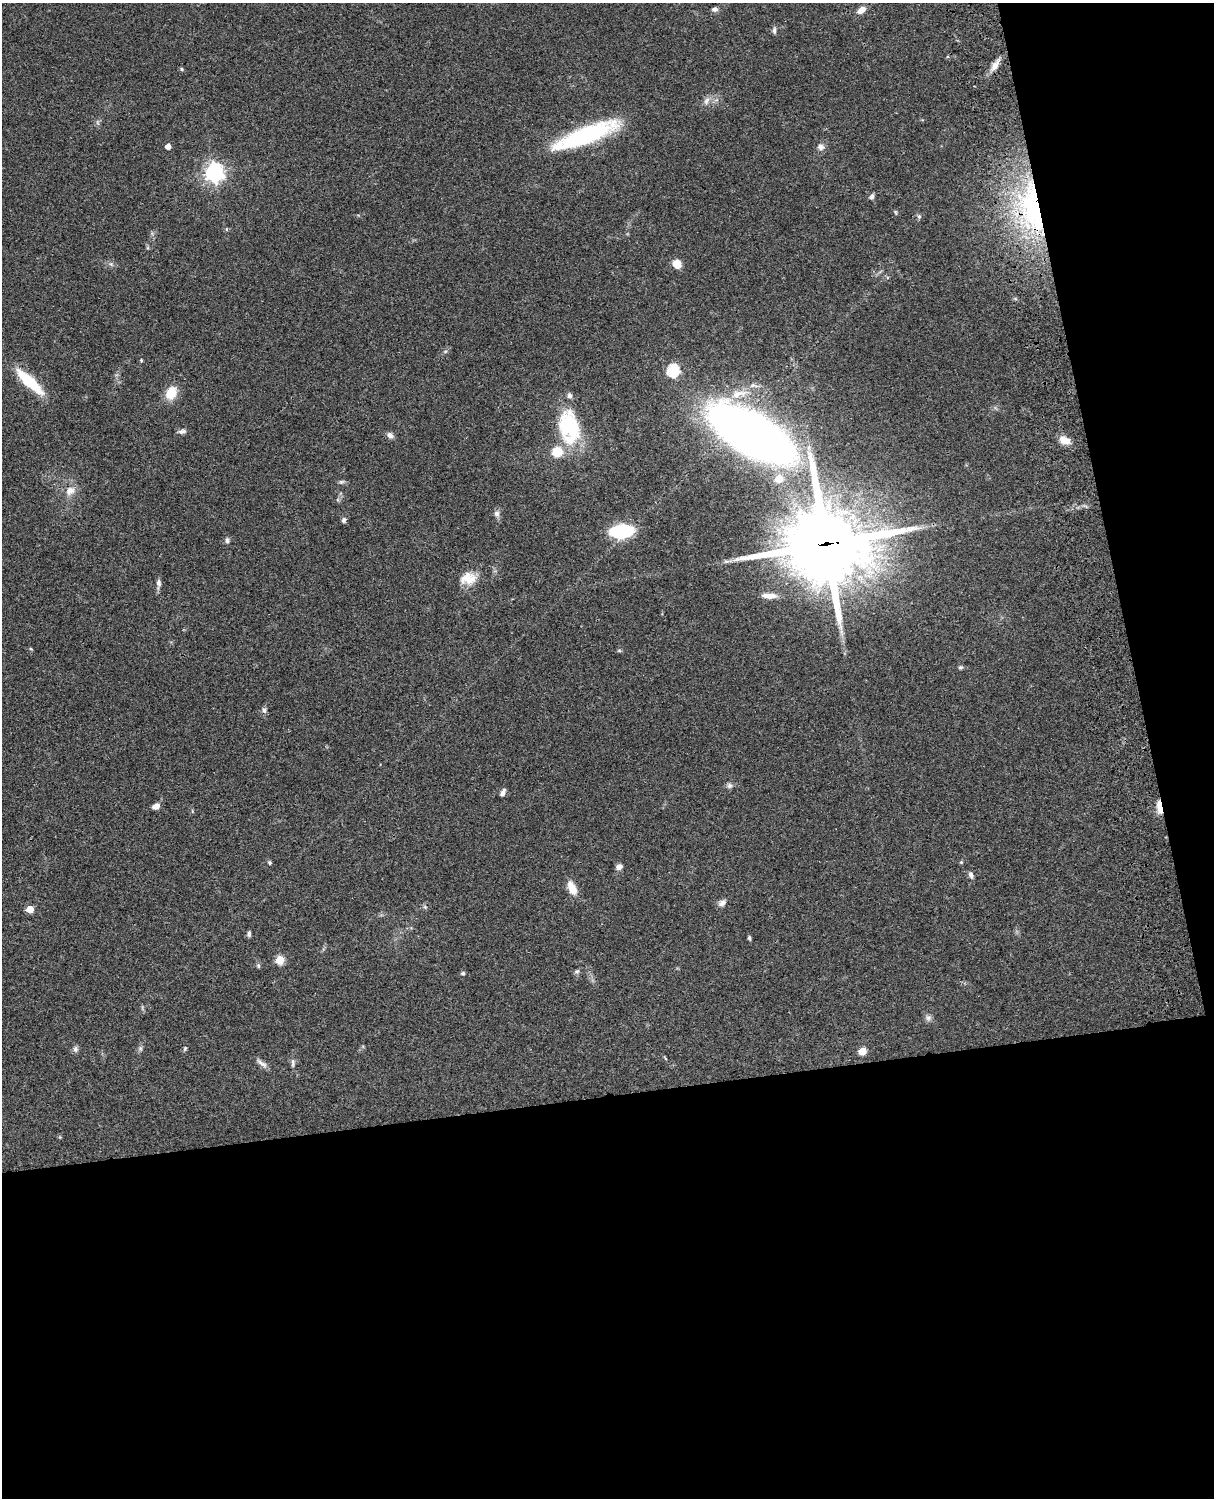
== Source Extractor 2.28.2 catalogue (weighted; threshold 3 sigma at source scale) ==
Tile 12 of 4 x 3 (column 4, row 3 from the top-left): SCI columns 3758-4969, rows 277-1772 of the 5087 x 4926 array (HDU 1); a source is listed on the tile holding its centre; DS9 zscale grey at full resolution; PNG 1216 x 1500 px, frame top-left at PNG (2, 3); no overlay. Shown black and unused: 33% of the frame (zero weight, under 3 of 4 exposures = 6% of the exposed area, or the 3 px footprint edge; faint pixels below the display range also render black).
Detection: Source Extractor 2.28.2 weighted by HDU 2 'WHT'; one run over the whole footprint, this tile lists its part. Background 0.0773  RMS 0.0058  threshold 0.0261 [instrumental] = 3 sigma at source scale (4.5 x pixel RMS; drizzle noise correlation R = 1.50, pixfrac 1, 0.05/0.05 arcsec/px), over >= 5 px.
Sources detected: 67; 2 inside a brighter listed object's ellipse — not listed separately; the other 65 listed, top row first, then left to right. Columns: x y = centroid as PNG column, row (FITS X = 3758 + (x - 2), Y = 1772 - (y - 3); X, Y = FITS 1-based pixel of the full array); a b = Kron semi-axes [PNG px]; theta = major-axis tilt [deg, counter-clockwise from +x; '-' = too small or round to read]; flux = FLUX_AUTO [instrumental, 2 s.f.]
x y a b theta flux
714 9 8 6 10 1.6
861 10 10 6 34 4.5
774 30 9 5 85 1.4
995 65 18 7 57 4.7
182 69 5 3 - 0.63
706 101 10 7 57 2.8
586 135 65 15 21 72
168 146 4 4 - 3.9
821 147 9 8 - 2.6
214 173 7 7 - 280
872 197 7 5 75 1.7
1032 208 70 28 -79 110
895 212 6 4 -88 0.65
919 216 6 5 - 1.1
227 229 5 3 - 0.59
677 264 9 8 - 6.4
141 360 4 4 - 0.68
673 370 6 6 - 66
29 382 34 9 -43 26
171 393 12 9 64 13
739 394 27 10 12 12
569 427 45 25 -80 40
182 431 10 6 8 1.9
752 434 68 28 -31 600
390 435 9 7 -34 2.1
1064 440 13 8 -21 6.3
779 478 5 5 - 13
341 482 8 5 18 1.1
70 491 14 11 40 5.4
497 514 9 7 89 2.3
344 520 6 5 - 1.5
622 531 16 9 5 59
227 540 7 6 - 1.4
826 544 30 27 -1 5300
468 578 21 15 8 9.7
159 583 13 6 89 2.2
769 596 21 7 -3 5
31 649 5 3 - 0.52
619 650 6 4 0 0.71
960 667 7 5 20 0.94
264 710 8 5 -80 1.6
729 785 7 7 - 1.7
503 793 8 4 64 2.1
156 806 8 6 26 3.3
1159 806 16 5 -82 6.2
270 863 5 5 - 0.84
619 867 7 6 - 2.7
971 875 9 6 -72 1.8
572 888 16 8 -65 7.5
722 903 10 7 35 2.5
425 907 6 4 -45 0.9
30 909 5 5 - 13
249 934 6 4 88 1.4
749 938 6 4 -86 0.93
280 960 5 5 - 21
258 966 7 5 -70 0.94
577 971 7 6 - 1.2
463 973 5 4 - 0.91
928 1018 9 8 - 1.9
140 1048 7 6 - 1.4
75 1049 8 7 - 1.7
185 1049 7 4 63 0.86
862 1051 8 7 - 5.2
262 1063 18 5 -36 2.7
293 1063 12 5 89 1.8
Overlapping masked pixels (flux is a lower limit): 3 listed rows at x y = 1032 208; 826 544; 1159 806